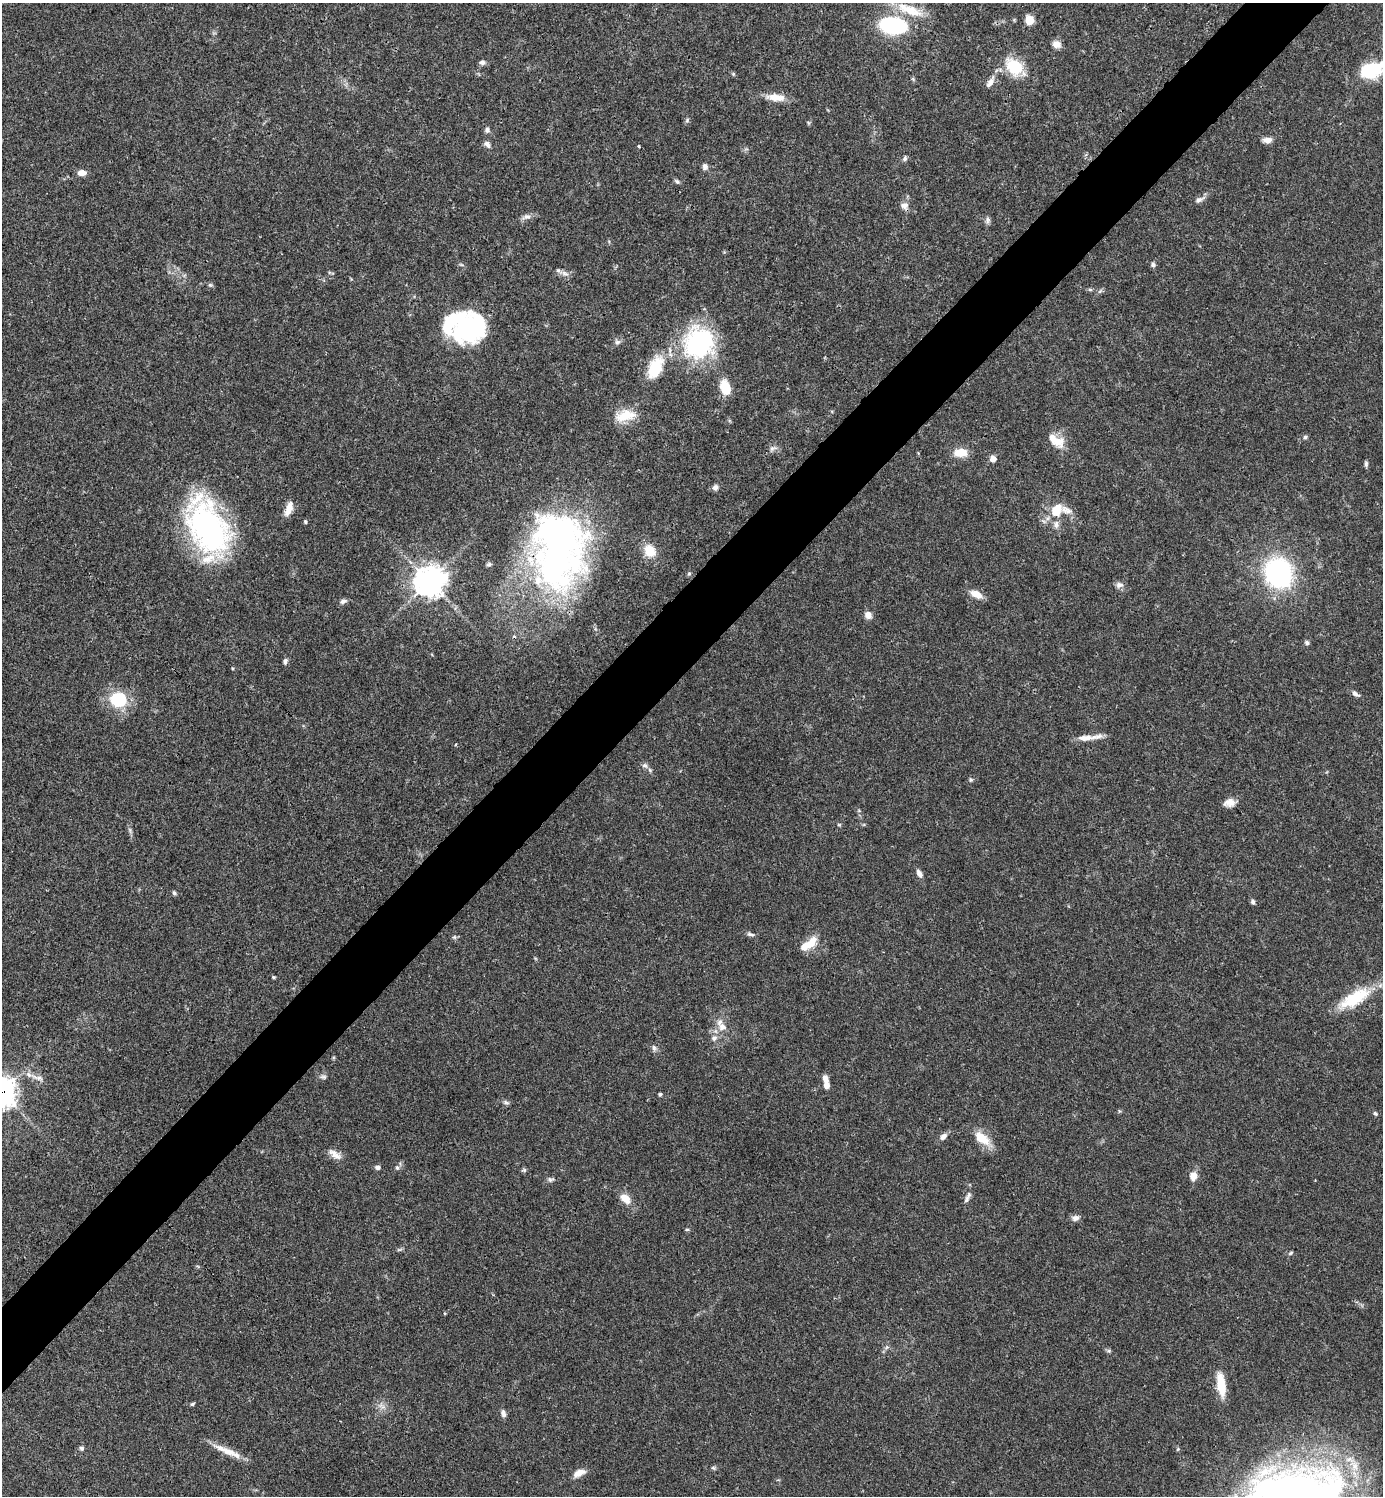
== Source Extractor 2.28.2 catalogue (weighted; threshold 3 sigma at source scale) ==
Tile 10 of 4 x 4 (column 2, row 3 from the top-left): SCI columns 1680-3060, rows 1495-2988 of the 5981 x 5982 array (HDU 1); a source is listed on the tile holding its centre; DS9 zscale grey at full resolution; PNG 1385 x 1498 px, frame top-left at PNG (2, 3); no overlay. Shown black and unused: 5% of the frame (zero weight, under 3 of 4 exposures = <1% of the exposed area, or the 3 px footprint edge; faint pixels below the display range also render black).
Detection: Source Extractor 2.28.2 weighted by HDU 2 'WHT'; one run over the whole footprint, this tile lists its part. Background 0.0392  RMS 0.0027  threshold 0.012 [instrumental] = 3 sigma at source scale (4.5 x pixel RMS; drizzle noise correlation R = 1.50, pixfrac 1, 0.05/0.05 arcsec/px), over >= 5 px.
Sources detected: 118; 1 too faint to see at this stretch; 2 inside a brighter object's white glare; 1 cosmic-ray / hot-pixel residue — not listed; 10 inside a brighter listed object's ellipse — not listed separately; the other 104 listed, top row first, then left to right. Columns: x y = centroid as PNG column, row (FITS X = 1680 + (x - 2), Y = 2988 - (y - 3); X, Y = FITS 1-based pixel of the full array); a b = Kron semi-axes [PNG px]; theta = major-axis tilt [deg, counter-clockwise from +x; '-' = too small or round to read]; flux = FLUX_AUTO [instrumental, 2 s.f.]
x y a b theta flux
910 10 41 13 -21 7.4
1029 20 8 7 - 4.4
893 25 20 12 -7 36
1056 44 10 8 -21 1.9
482 62 8 6 -9 0.86
1014 67 25 18 -48 9.1
1368 70 19 16 85 8.7
733 74 6 5 - 0.38
990 82 15 7 59 1.7
776 97 26 9 -5 3.7
687 120 7 5 48 0.48
487 130 7 7 - 0.79
1267 140 11 6 5 1.7
487 144 10 7 -48 1
639 146 3 3 - 1
905 158 7 5 67 0.6
705 167 8 7 - 1
82 173 10 7 3 1.7
677 181 8 5 -37 0.56
1199 200 14 7 26 1.2
904 206 11 10 - 1.6
526 217 14 7 12 1.3
988 220 10 6 75 0.77
1153 265 7 6 - 0.68
565 274 10 7 -30 1.2
210 285 6 6 - 0.46
1090 289 6 4 -2 0.41
450 323 29 16 64 10
477 326 30 17 84 19
617 342 8 6 -1 0.79
698 343 39 34 63 34
655 367 31 17 66 9.3
725 387 15 10 -73 6.3
625 415 26 14 11 6.1
1305 437 5 5 - 0.48
1058 442 18 16 -8 4.1
773 448 12 6 23 1
960 453 16 10 3 3.9
993 459 6 6 - 1.8
1366 464 8 4 90 0.6
715 487 8 7 - 0.9
289 509 18 7 69 2.7
1055 512 14 10 -20 3.4
305 522 5 4 - 0.32
1056 524 11 7 -82 1.4
207 528 61 35 -66 70
556 550 88 57 90 130
649 551 16 13 -54 5
489 564 8 4 14 0.51
1278 573 20 17 -67 59
689 574 6 5 - 0.41
429 582 11 10 - 280
1119 585 10 8 0 1.2
976 594 16 8 -23 2.9
343 601 9 6 28 0.86
868 615 8 7 - 1.7
1307 643 6 5 - 0.61
285 661 8 5 82 0.73
1355 694 11 5 -34 0.95
118 699 17 16 - 13
1086 738 22 8 4 2.9
456 744 4 2 - 0.27
645 765 8 6 -33 0.78
971 780 6 5 - 0.42
1229 803 13 10 14 2.2
839 825 5 4 - 0.31
919 873 10 6 -62 1.2
174 893 6 5 - 0.47
1253 902 6 5 - 0.61
750 934 10 5 -12 0.75
454 937 6 5 - 0.45
812 942 17 11 59 3.6
273 977 4 3 - 0.33
1354 998 41 15 30 12
722 1027 11 11 - 2.3
714 1038 10 7 45 1.2
654 1048 10 5 -72 0.72
323 1077 9 6 -20 0.73
38 1078 23 6 -18 2
825 1079 10 6 -74 1.6
660 1094 4 4 - 0.42
506 1102 9 5 -21 0.62
1375 1114 6 4 -48 0.45
943 1137 10 7 40 1.4
982 1138 25 11 -40 5.2
335 1154 20 8 -35 2.1
378 1167 7 6 - 0.72
397 1168 6 5 - 0.56
524 1170 6 5 - 0.43
1193 1176 10 8 85 2.3
550 1179 8 6 -10 0.66
967 1197 17 5 62 1.1
625 1199 14 9 -45 3.2
1075 1218 10 8 11 1.2
687 1229 6 4 0 0.33
1291 1253 7 4 28 0.39
1109 1351 7 5 -12 0.47
1221 1385 28 9 -82 6.3
192 1404 5 4 - 0.41
503 1413 10 6 -73 1
81 1448 6 6 - 0.56
229 1452 24 10 -21 3.9
713 1468 7 4 -19 0.44
579 1473 15 7 26 2.3
Overlapping masked pixels (flux is a lower limit): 1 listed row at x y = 556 550